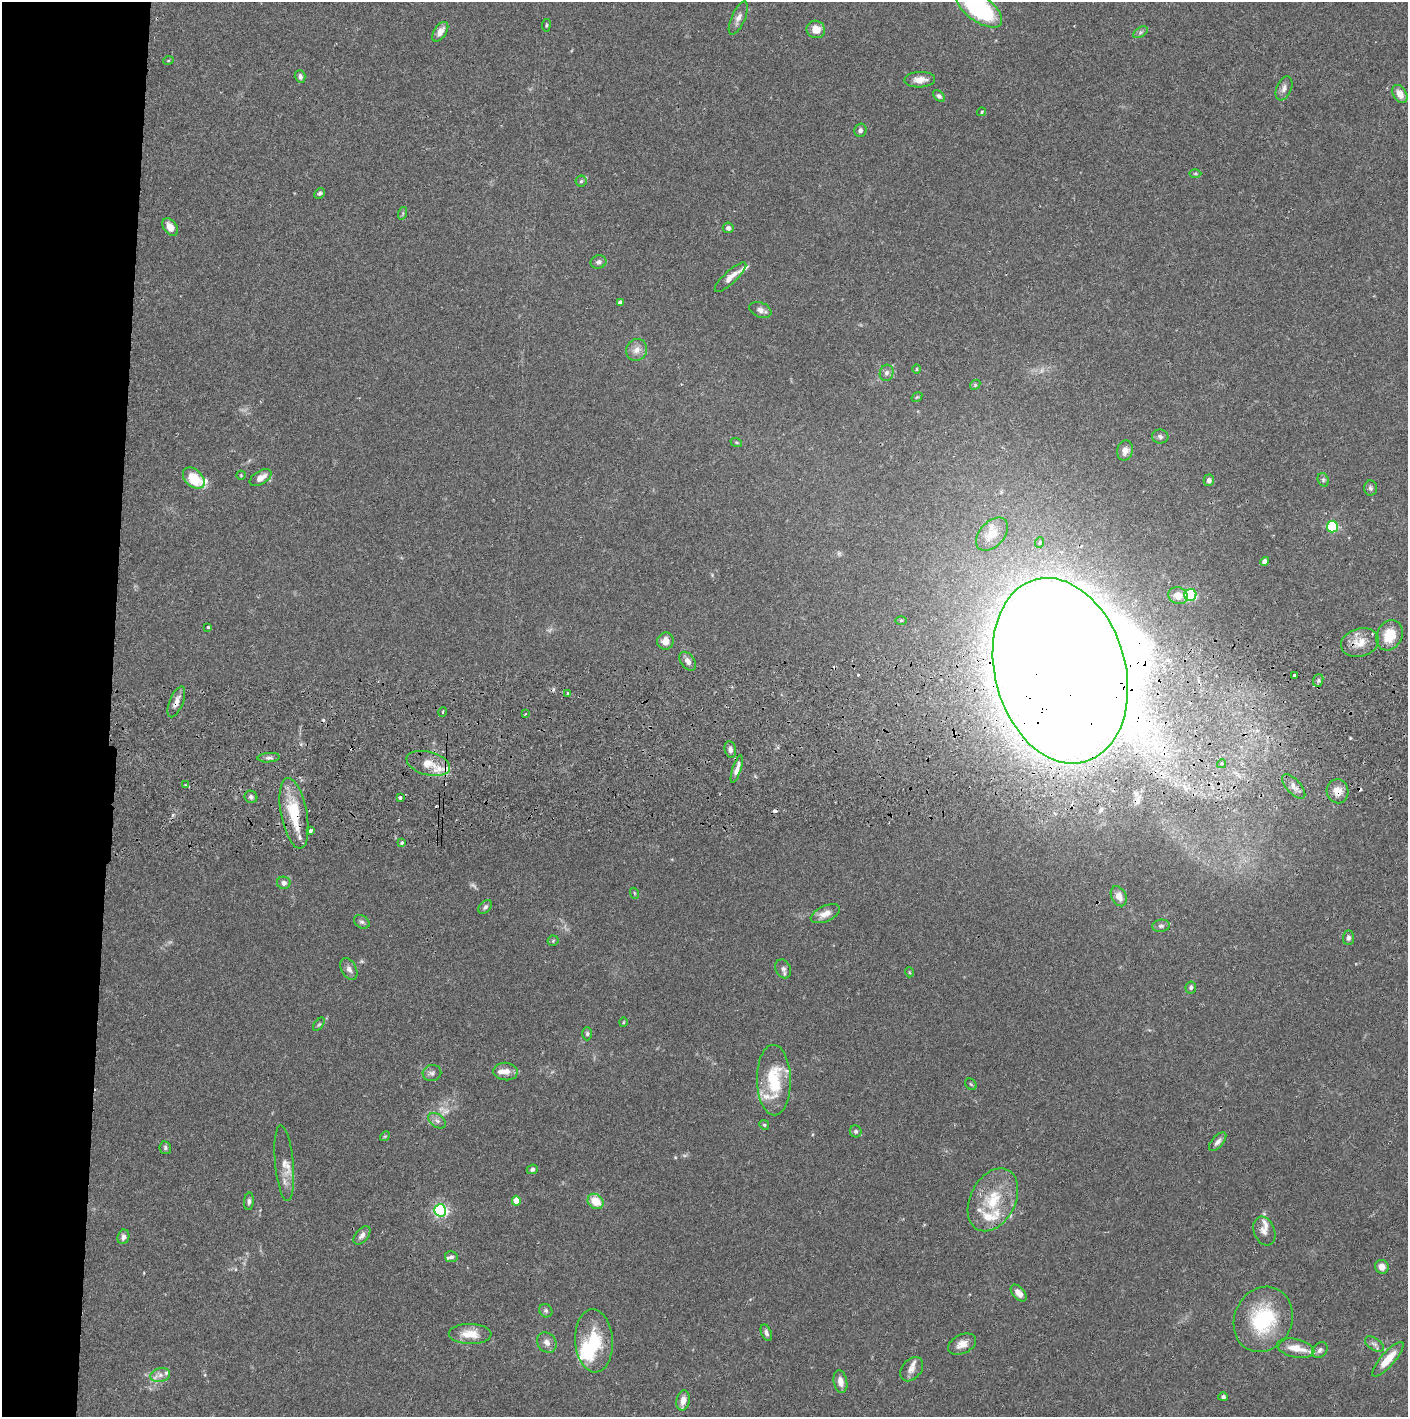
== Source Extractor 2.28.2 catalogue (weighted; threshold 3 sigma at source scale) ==
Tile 4 of 3 x 3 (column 1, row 2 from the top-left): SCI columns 5-1410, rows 1472-2886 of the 4229 x 4359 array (HDU 1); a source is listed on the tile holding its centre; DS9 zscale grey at full resolution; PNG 1410 x 1419 px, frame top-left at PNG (2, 2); each listed source drawn as its Kron ellipse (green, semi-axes under 4 px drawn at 4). Shown black and unused: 8% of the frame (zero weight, under 2 of 3 exposures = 3% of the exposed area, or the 3 px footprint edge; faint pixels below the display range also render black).
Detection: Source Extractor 2.28.2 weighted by HDU 2 'WHT'; one run over the whole footprint, this tile lists its part. Background 0.0679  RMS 0.0048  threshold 0.0217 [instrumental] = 3 sigma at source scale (4.5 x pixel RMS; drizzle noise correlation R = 1.50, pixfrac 1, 0.05/0.05 arcsec/px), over >= 5 px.
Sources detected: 157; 5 too faint to see at this stretch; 4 inside a brighter object's white glare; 6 cosmic-ray / hot-pixel residue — neither listed nor drawn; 17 inside a brighter listed object's ellipse — not listed separately; the other 125 listed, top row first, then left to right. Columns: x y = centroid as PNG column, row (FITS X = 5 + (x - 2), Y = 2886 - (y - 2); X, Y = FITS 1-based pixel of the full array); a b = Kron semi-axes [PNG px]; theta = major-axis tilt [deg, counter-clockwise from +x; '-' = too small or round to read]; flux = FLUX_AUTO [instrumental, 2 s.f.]
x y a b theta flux
979 8 28 13 -37 64
738 18 18 6 66 2.8
546 25 6 3 82 0.55
816 29 9 8 - 5.8
440 32 11 6 56 3.7
1141 32 8 5 31 1
168 61 5 3 - 0.44
300 76 6 5 - 1.7
920 80 15 8 2 4
1284 88 12 7 68 2.5
1400 94 10 6 -59 4.1
939 96 7 4 -43 1.2
982 112 4 3 - 0.58
860 130 7 6 - 1.5
1195 173 6 4 1 0.65
581 181 5 5 - 0.82
320 193 6 4 44 1
403 213 6 4 72 0.69
170 227 10 6 -53 4.5
728 228 5 5 - 1.2
598 262 8 6 21 1.6
730 277 21 6 43 3.6
620 302 4 4 - 1.6
760 310 11 7 -22 2.3
636 350 11 10 - 3.7
917 369 5 3 - 0.43
887 373 8 6 72 1.9
975 385 6 4 47 0.68
917 397 6 3 32 0.49
1160 436 8 7 - 1.4
736 442 6 3 -19 0.57
1125 450 10 7 77 3.5
241 475 5 4 - 0.48
194 478 12 8 -42 14
261 478 12 6 31 4
1209 480 6 5 - 1.7
1323 480 7 5 -70 0.94
1370 488 7 6 - 1.1
1332 527 6 5 - 36
992 534 19 12 47 8.8
1040 543 5 4 - 0.71
1265 561 4 4 - 2.6
1190 595 6 5 - 46
1178 596 10 8 -17 5.2
901 620 6 4 1 0.58
208 627 3 3 - 0.55
1389 635 16 12 64 11
665 641 8 8 - 3.7
1360 642 19 14 16 7.5
688 661 10 6 -53 2.5
1060 671 94 65 -75 3800
1294 676 3 3 - 6.6
1318 680 6 5 - 0.96
567 693 4 2 - 0.44
176 702 16 7 68 3.6
443 712 5 3 - 0.42
525 714 3 2 - 0.46
730 749 8 5 -79 1.6
269 758 11 4 5 1.4
428 763 22 11 -15 7.7
1221 764 4 4 - 1.1
737 769 14 4 73 3
185 785 4 2 - 0.41
1294 787 15 7 -48 2.9
1338 791 12 11 - 5.1
251 797 6 6 - 1.2
400 797 3 3 - 3
294 813 36 13 -79 21
310 831 3 3 - 5.5
402 843 3 3 - 2.9
284 883 6 6 - 2.1
634 893 5 3 - 0.48
1119 896 10 7 -62 4.2
485 907 8 5 45 1.3
825 914 16 8 24 4.5
362 922 8 6 -33 1.3
1161 926 9 6 8 1.4
1348 938 7 5 85 1.4
553 941 5 5 - 0.63
349 969 11 7 -62 2.4
783 969 10 7 -64 1.8
909 972 5 3 - 0.41
1191 987 6 5 - 1.1
623 1022 5 3 - 0.48
319 1024 8 4 53 0.69
587 1034 7 5 90 0.88
506 1072 12 9 -4 4
432 1073 9 8 - 1.8
774 1080 35 17 -89 24
971 1084 6 5 - 0.7
437 1121 10 6 -37 2
764 1125 5 4 - 0.69
856 1131 6 5 - 1.1
385 1136 5 4 - 0.61
1218 1142 11 5 49 1.8
165 1148 6 5 - 0.96
284 1163 38 9 -85 5.6
532 1169 5 4 - 1.1
993 1200 33 22 63 21
249 1201 9 4 86 1.4
516 1201 5 4 - 7.8
596 1201 8 7 - 9.8
440 1210 6 6 - 100
1264 1231 15 10 -68 3.2
362 1235 11 6 50 2.2
123 1237 7 6 - 1.8
451 1257 6 5 - 1.1
1382 1267 7 6 - 3.6
1019 1293 10 6 -49 3.8
546 1311 7 6 - 1.2
1263 1319 33 28 65 36
766 1333 9 5 -68 1.4
470 1334 21 10 -1 8.1
594 1341 31 19 -86 20
547 1342 11 9 -51 2.7
962 1344 15 9 25 4.4
1374 1344 10 6 -32 1.7
1296 1348 19 9 -12 7.2
1320 1350 9 6 47 1.5
1388 1359 22 7 49 9.4
912 1369 13 9 51 3.4
160 1375 10 7 15 2.7
840 1382 11 6 -78 3.7
1223 1397 5 4 - 1.1
683 1400 10 6 78 3.3
Overlapping masked pixels (flux is a lower limit): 4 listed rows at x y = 1060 671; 176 702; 1338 791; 294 813
Isophote crosses this tile's border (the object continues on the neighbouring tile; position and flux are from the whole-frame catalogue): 1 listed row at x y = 979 8